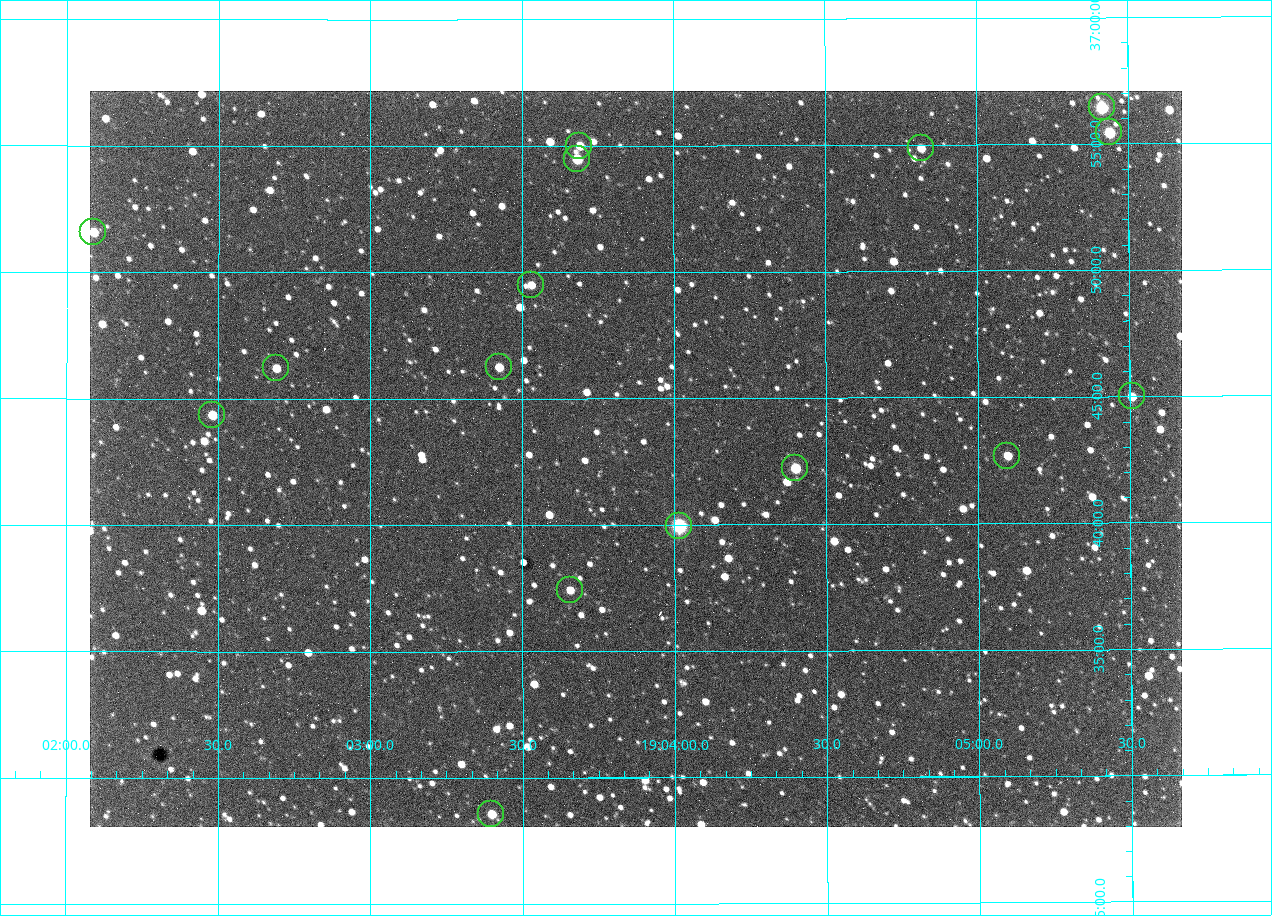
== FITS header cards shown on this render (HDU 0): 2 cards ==
NAXIS1  =                 1092 /fastest changing axis
NAXIS2  =                  736 /next to fastest changing axis

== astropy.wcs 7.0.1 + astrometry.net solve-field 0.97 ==
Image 1092 x 736 px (HDU 0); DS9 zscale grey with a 90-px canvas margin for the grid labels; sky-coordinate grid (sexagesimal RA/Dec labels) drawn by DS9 from the SOLVED WCS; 16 Tycho-2 reference stars matched to detected sources circled (green)
Header WCS: none
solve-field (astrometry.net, Tycho-2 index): SOLVED blind (the file carries no WCS)
Solved WCS: RA---TAN-SIP/DEC--TAN-SIP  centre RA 19:03:52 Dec +36:43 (285.97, +36.71 deg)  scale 2.37 arcsec/px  FOV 43.2' x 29.1'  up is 0 deg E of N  parity flipped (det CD > 0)
(file carries no celestial WCS; the grid is the blind solution)
Tycho-2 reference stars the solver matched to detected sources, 16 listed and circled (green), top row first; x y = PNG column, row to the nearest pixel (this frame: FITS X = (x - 90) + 1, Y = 736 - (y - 91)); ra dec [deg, ICRS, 3 dp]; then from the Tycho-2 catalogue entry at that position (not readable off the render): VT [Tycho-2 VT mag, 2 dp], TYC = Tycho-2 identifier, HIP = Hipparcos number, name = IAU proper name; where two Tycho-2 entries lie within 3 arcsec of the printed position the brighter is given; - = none
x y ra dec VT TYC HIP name
1102 107 286.353 +36.941 8.32 2652-644-1 93748 -
1109 132 286.360 +36.924 9.83 2652-14-1 - -
579 146 285.922 +36.917 10.48 2652-1249-1 - -
921 148 286.204 +36.915 10.94 2652-350-1 - -
577 159 285.920 +36.908 9.57 2652-218-1 - -
93 232 285.522 +36.860 10.88 2651-1921-1 - -
531 285 285.882 +36.825 10.95 2652-329-1 - -
499 367 285.856 +36.771 11.11 2652-1253-1 - -
276 368 285.672 +36.770 11.14 2651-2527-1 - -
1132 396 286.377 +36.750 10.72 2652-110-1 - -
212 415 285.620 +36.739 11.03 2651-1906-1 - -
1007 456 286.274 +36.711 10.88 2652-1070-1 - -
795 468 286.100 +36.704 10.14 2652-1649-1 - -
679 526 286.004 +36.666 8.52 2652-1368-1 - -
570 590 285.914 +36.624 11.11 2652-845-1 - -
491 814 285.849 +36.476 10.21 2652-1424-1 - -